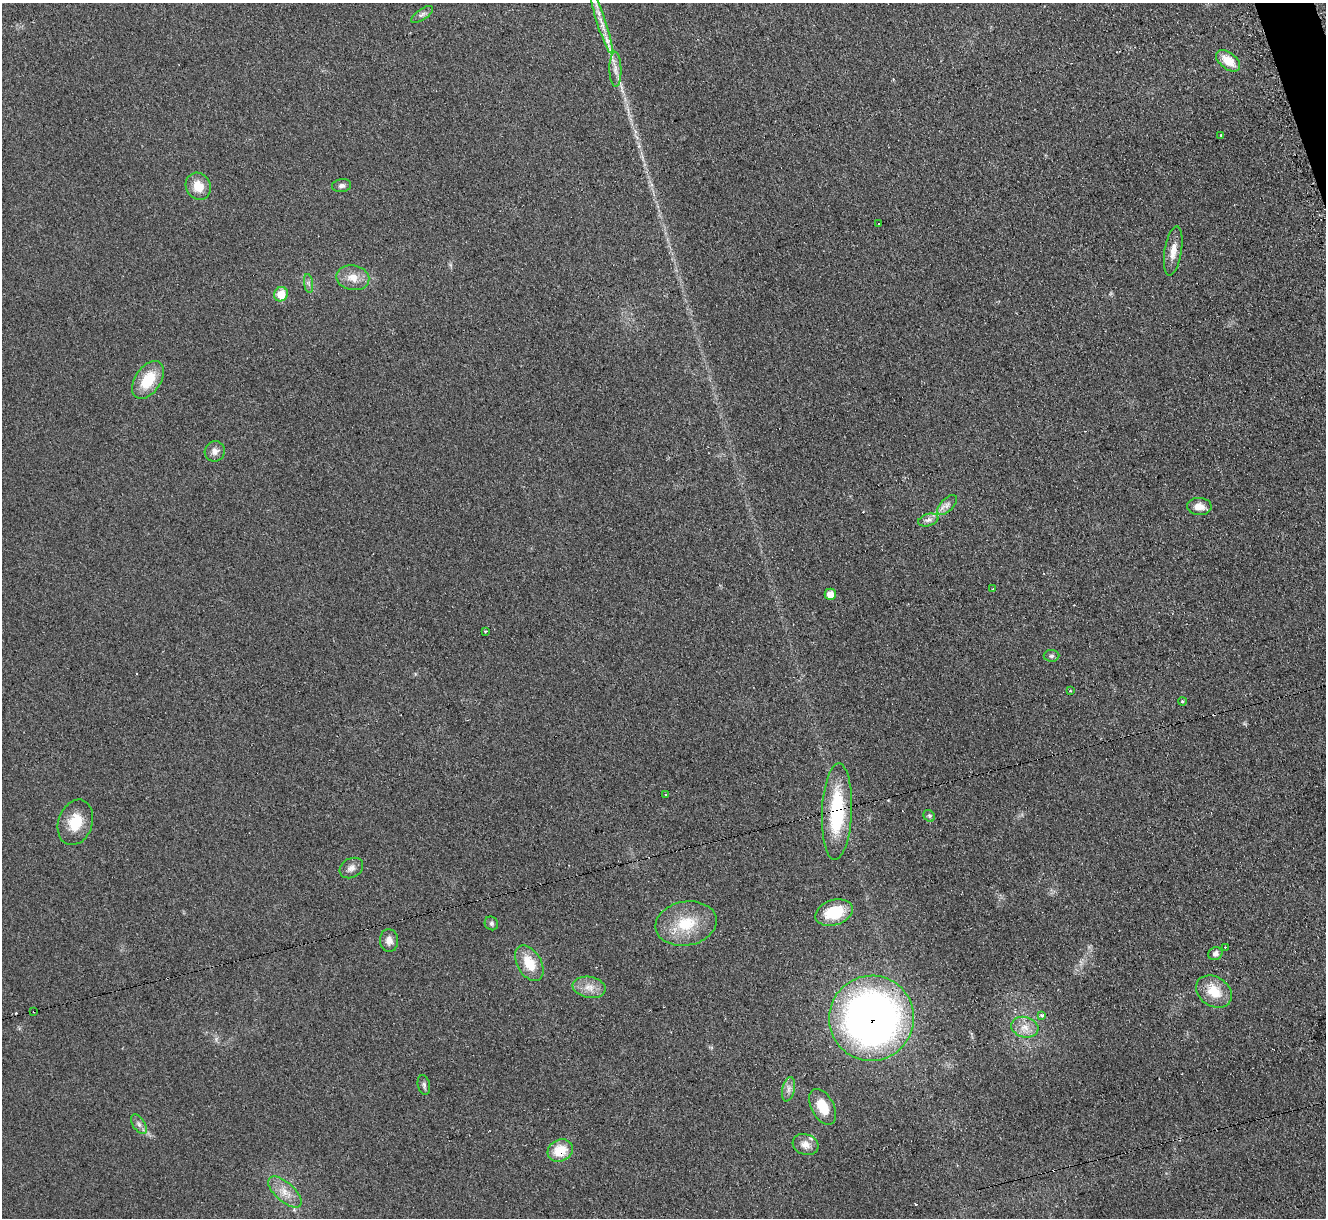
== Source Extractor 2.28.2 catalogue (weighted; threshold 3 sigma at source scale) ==
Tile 10 of 4 x 4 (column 2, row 3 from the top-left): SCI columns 1345-2668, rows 1488-2703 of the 5321 x 5278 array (HDU 1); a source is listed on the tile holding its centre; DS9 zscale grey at full resolution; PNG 1328 x 1220 px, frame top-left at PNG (2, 3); each listed source drawn as its Kron ellipse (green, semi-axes under 4 px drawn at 4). Shown black and unused: <1% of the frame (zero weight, under 2 of 3 exposures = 2% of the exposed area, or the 3 px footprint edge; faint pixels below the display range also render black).
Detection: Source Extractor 2.28.2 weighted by HDU 2 'WHT'; one run over the whole footprint, this tile lists its part. Background 0.133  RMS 0.013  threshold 0.0565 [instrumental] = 3 sigma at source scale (4.5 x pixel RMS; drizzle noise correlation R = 1.50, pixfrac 1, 0.05/0.05 arcsec/px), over >= 5 px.
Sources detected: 52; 3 cosmic-ray / hot-pixel residue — neither listed nor drawn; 1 inside a brighter listed object's ellipse — not listed separately; the other 48 listed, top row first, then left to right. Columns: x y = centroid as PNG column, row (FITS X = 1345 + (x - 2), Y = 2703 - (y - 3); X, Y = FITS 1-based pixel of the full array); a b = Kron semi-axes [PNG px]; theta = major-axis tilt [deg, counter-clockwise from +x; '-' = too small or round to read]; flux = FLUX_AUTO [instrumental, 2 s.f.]
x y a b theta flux
422 14 13 5 35 4.1
602 24 31 4 -72 16
1228 61 14 8 -38 23
615 69 17 6 -89 8.6
1220 135 3 3 - 3.3
198 186 14 12 -62 19
341 186 9 6 7 3.9
879 223 3 2 - 1
1173 251 25 8 81 14
353 278 16 12 -10 16
309 283 9 4 -81 3.6
281 294 7 7 - 27
148 380 21 13 56 38
215 451 10 10 - 7.1
947 505 12 6 45 6.1
1199 506 12 8 -3 13
928 520 10 6 16 5.1
993 589 3 3 - 1.1
830 594 6 5 - 11
485 631 3 3 - 2.5
1052 656 8 6 1 2.7
1071 691 3 2 - 1.1
1182 702 4 4 - 2
666 794 3 3 - 2.5
837 812 48 15 87 98
929 816 6 5 - 2.1
75 822 23 17 71 31
351 868 12 9 29 7.4
834 913 19 12 17 46
491 923 7 6 - 2.9
686 923 31 22 10 47
389 940 11 9 -85 8.5
1225 947 2 2 - 0.81
1215 954 7 6 - 5.7
529 963 19 12 -59 29
589 987 17 10 -10 13
1214 992 19 14 -33 29
34 1011 3 3 - 2.9
1042 1015 4 4 - 3.5
871 1018 43 42 - 730
1025 1027 14 10 -14 13
424 1085 10 6 -78 3.4
788 1089 12 6 77 6.2
823 1107 19 11 -62 26
139 1124 11 6 -58 4.9
805 1145 13 10 -18 11
560 1151 13 10 26 29
285 1192 20 9 -42 16
Overlapping masked pixels (flux is a lower limit): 4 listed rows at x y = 837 812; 34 1011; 871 1018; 560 1151
Isophote crosses this tile's border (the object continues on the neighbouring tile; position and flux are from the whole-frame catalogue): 1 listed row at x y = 602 24